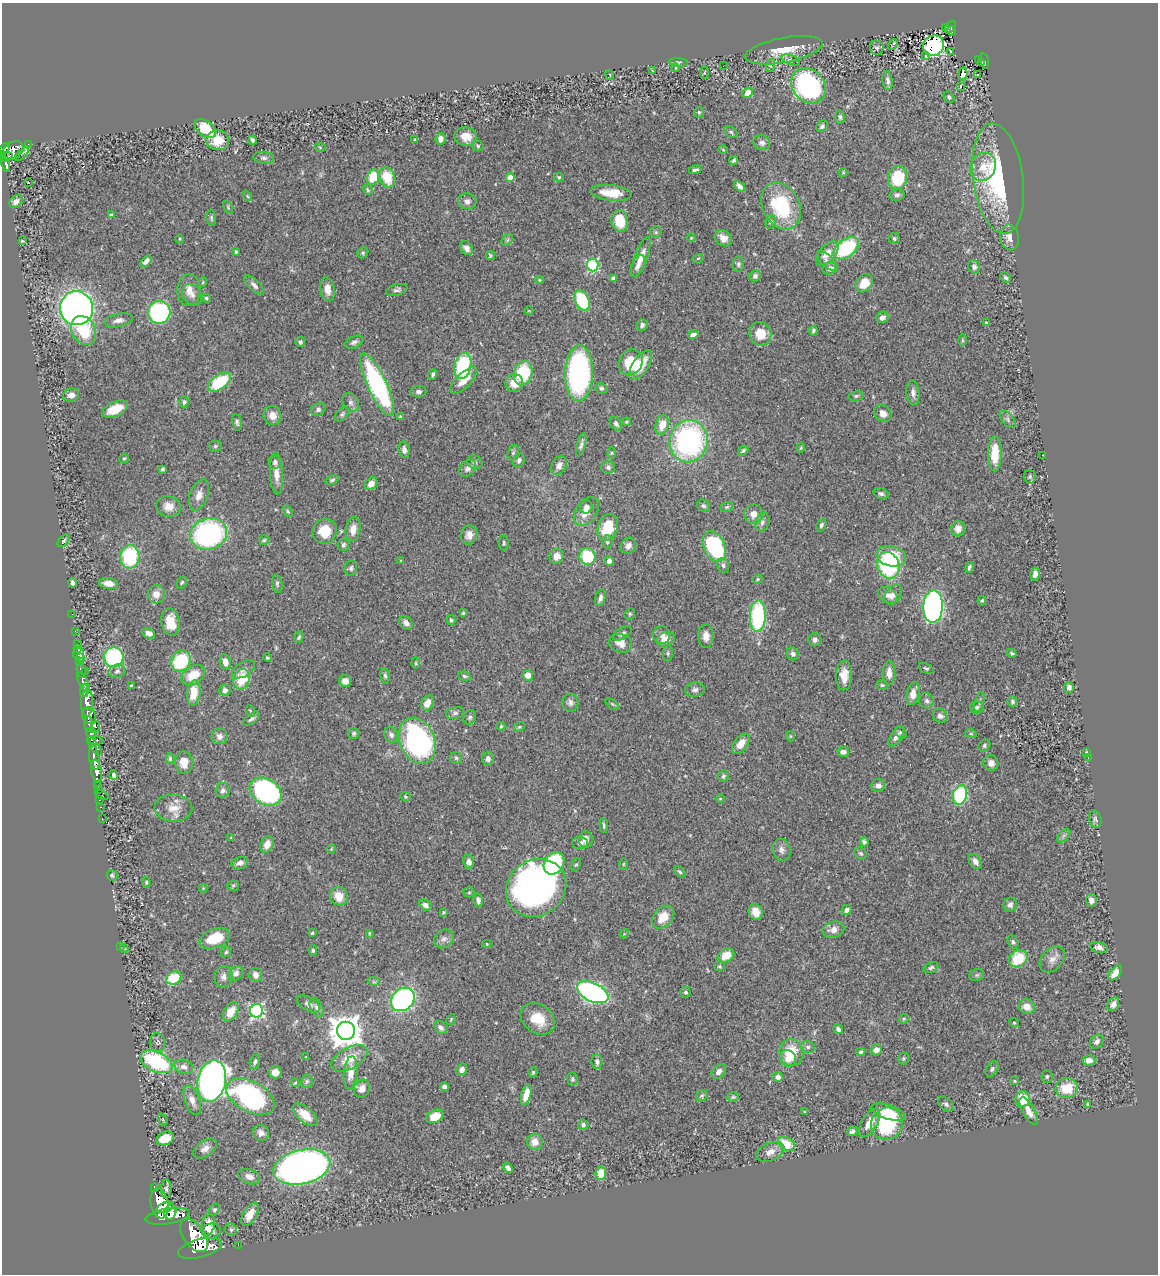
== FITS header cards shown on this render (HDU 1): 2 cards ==
NAXIS1  =                 1156
NAXIS2  =                 1272

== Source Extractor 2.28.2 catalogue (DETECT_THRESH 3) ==
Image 1156 x 1272 px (HDU 1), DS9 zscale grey, 1 PNG px = 1 image px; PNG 1160 x 1276 px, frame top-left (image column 1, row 1272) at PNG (2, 3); each listed source drawn as its Kron ellipse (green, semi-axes under 4 px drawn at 4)
Background 0.542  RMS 0.028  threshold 0.0836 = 3 sigma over >= 5 px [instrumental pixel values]
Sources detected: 472; all 472 listed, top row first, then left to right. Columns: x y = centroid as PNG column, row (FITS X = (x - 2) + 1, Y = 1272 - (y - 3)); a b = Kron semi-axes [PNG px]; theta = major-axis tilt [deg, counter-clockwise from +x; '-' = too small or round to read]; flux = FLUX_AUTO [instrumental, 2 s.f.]
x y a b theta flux
945 27 3 2 - 11
950 27 7 4 53 52
951 31 4 2 - 29
893 44 6 2 56 3.1
933 46 11 10 - 240
877 48 7 6 - 4.9
784 50 39 12 11 48
950 51 3 2 - 1.4
926 55 3 3 - 36
979 59 3 3 - 24
791 60 10 5 -19 4.6
984 61 8 3 -75 65
678 62 9 3 -4 3.5
982 63 3 3 - 28
771 65 7 4 71 3.5
723 66 2 2 - 1.3
676 68 4 3 - 1.2
653 71 4 3 - 1.4
705 73 6 3 82 1.8
963 74 6 3 -87 2
610 75 5 3 - 1.4
978 75 3 2 - 2.5
888 80 9 5 -81 7.2
808 86 19 15 -49 330
960 86 3 2 - 2
748 93 5 5 - 17
949 97 6 5 - 4.3
699 112 5 4 - 2.9
840 117 6 4 -83 3.5
822 126 6 5 - 4.5
205 129 12 7 -39 56
731 132 8 5 -37 3.4
466 137 11 9 -12 21
441 139 6 5 - 11
218 140 11 10 - 44
253 140 4 3 - 4.5
415 140 4 3 - 1.8
762 143 8 7 - 6.7
28 144 2 2 - 6.8
478 146 6 5 - 3.1
320 147 6 4 -2 2
5 148 5 4 - 190
723 150 5 3 - 1.6
12 151 12 8 33 480
22 154 8 3 44 8.2
6 157 6 3 18 160
264 158 10 6 -7 6.4
733 160 5 4 - 2.9
6 164 7 4 -79 180
983 167 14 12 58 28
695 170 6 3 13 3.6
843 173 4 4 - 2.1
373 177 8 6 71 59
387 177 10 7 -71 56
510 177 4 4 - 38
559 177 5 4 - 2.6
898 177 12 9 81 80
998 179 56 25 -82 230
28 182 3 3 - 53
739 186 6 4 -47 7.4
368 190 6 4 -54 2.8
611 193 20 8 -6 36
897 195 8 5 7 4.9
247 196 5 4 - 2.2
467 201 9 8 - 8.7
16 202 7 5 40 11
781 206 25 18 -62 130
228 207 7 4 -66 2.5
111 215 4 4 - 2.6
211 218 8 4 -85 3.4
620 221 11 8 -82 50
771 222 7 5 78 4.3
656 232 6 5 - 2.9
1010 237 13 9 -78 15
691 238 4 3 - 1.7
723 238 9 7 -39 14
894 238 5 5 - 3.6
179 239 5 3 - 1.8
507 240 7 5 47 3.7
22 241 3 2 - 1.7
466 248 7 5 -51 9.3
846 248 14 8 37 160
236 252 3 3 - 2.8
363 253 6 5 - 3.1
827 254 14 8 48 20
490 256 4 4 - 2.9
641 257 21 6 69 21
698 258 5 3 - 1.7
146 261 7 4 49 7.9
827 261 12 6 -46 7.9
738 264 7 6 - 4.5
593 265 6 6 - 200
638 266 11 6 66 9.2
974 267 7 5 -72 6.1
830 268 7 5 17 9.1
755 276 5 5 - 4.8
613 278 4 4 - 7.4
1006 278 6 4 -45 3.3
539 280 4 4 - 1.6
203 282 5 3 - 1.6
864 283 10 8 51 30
254 285 13 5 -44 7.7
328 289 12 7 -81 16
189 290 16 11 86 18
397 290 11 5 15 6.5
192 295 11 9 -54 12
206 298 5 4 - 3
582 300 11 7 -64 120
76 308 17 16 - 1000
529 311 4 3 - 1.3
159 312 11 11 - 270
882 317 6 5 - 7.3
118 320 15 6 11 10
987 323 3 3 - 2.9
642 325 6 5 - 5.2
84 330 15 11 -60 68
813 331 5 4 - 3.4
760 334 12 11 - 35
693 335 5 4 - 8
963 340 6 4 -89 2.4
300 342 5 5 - 3.5
354 342 10 5 23 5.9
631 362 13 11 57 53
641 365 17 7 56 38
463 366 13 8 77 140
523 373 12 9 75 100
579 373 28 14 88 440
433 374 5 4 - 4
464 380 17 7 45 24
219 382 13 7 35 95
514 383 9 9 - 24
377 385 34 9 -65 300
601 388 6 5 - 3.3
418 392 8 5 5 6
913 393 12 6 -85 9.4
71 395 8 6 15 12
856 396 7 5 11 3.6
184 402 5 4 - 5.2
350 402 10 7 -59 6.3
115 409 14 7 24 34
318 409 7 6 - 5.6
883 413 9 7 -47 13
342 414 8 5 44 4
272 415 9 9 - 17
400 417 3 3 - 2.9
1008 419 10 5 -50 5.3
237 422 8 5 -77 4.7
627 422 4 3 - 2.1
616 423 8 5 -55 4.9
662 425 10 6 74 26
689 441 21 19 80 380
581 445 12 4 75 6.1
215 446 6 5 - 3.4
801 448 5 4 - 2
404 450 8 5 -82 7.4
743 451 6 4 41 3.7
513 453 8 5 71 3.7
611 453 6 4 89 2.1
995 454 17 7 89 45
1043 455 3 2 - 1.4
124 458 5 4 - 2.1
519 460 7 5 67 5.5
275 462 7 6 - 5.8
475 462 8 6 -32 5
559 465 10 7 67 8.4
608 467 6 6 - 4.6
468 468 10 7 45 8.8
162 469 3 3 - 3.4
277 473 21 6 -87 18
1030 477 7 6 - 3.6
332 480 7 4 16 3.4
371 484 7 5 45 13
881 494 8 5 -19 5
199 495 16 9 70 17
169 506 12 10 -14 19
703 506 6 5 - 4.5
586 507 6 6 - 7.5
727 507 6 5 - 3.3
288 511 6 4 -60 2.7
586 512 16 10 56 25
754 514 10 9 - 15
762 522 9 7 72 6.5
821 525 6 4 66 4.4
608 527 14 10 70 60
353 529 12 7 80 21
958 529 7 7 - 14
325 531 13 12 - 44
209 534 19 15 17 350
469 535 10 8 75 12
264 540 5 5 - 2.6
64 541 8 4 47 3.1
607 542 6 5 - 5.1
504 543 8 4 -90 3
343 545 6 5 - 4.8
628 546 8 7 - 11
714 547 16 10 -64 200
556 556 7 7 - 18
587 556 8 8 - 76
891 556 15 10 -13 67
130 557 12 9 86 130
401 560 4 2 - 1.3
609 561 4 4 - 10
723 565 7 5 -73 4.9
888 565 13 11 -69 200
969 567 6 3 72 3.5
351 568 8 6 82 4.8
1035 574 6 4 82 9.6
757 579 5 4 - 2.7
182 582 6 5 - 3.1
73 583 5 4 - 4.6
108 584 9 5 -8 13
277 584 9 5 -80 4
156 594 9 8 - 15
888 595 10 7 -30 9.6
893 595 11 7 57 12
600 598 9 5 74 7.5
982 600 4 3 - 2.5
933 606 16 10 87 630
463 613 4 4 - 2.3
72 614 2 2 - 6.9
630 614 6 5 - 2.8
758 616 16 8 88 210
451 620 5 4 - 2.9
170 622 14 9 -81 35
406 623 8 5 -41 9
75 631 2 2 - 6.4
149 633 7 5 -28 9.5
622 633 11 5 30 5.7
662 635 9 8 - 9.9
706 636 12 7 89 14
299 637 6 4 67 2.9
666 639 9 7 21 19
815 640 6 6 - 6.1
77 643 2 2 - 9.3
621 643 11 9 -15 16
77 648 3 2 - 5.9
78 653 6 5 - 47
668 653 8 5 89 3.6
1012 653 5 3 - 2.8
793 654 6 5 - 5.6
114 657 10 10 - 210
81 658 3 3 - 5.8
267 658 4 3 - 2.5
181 661 11 9 57 120
80 662 4 2 - 130
225 662 8 5 -81 13
416 663 6 3 -89 2.2
926 668 8 4 -26 3
243 669 13 7 32 9.1
81 670 8 3 -83 160
85 671 2 2 - 27
117 671 8 6 13 6.4
889 673 12 6 89 16
193 675 13 9 33 39
528 675 5 5 - 19
844 675 15 8 88 26
385 676 8 4 -83 4.3
464 676 6 4 -18 3.2
241 679 10 8 74 53
345 681 6 5 - 13
83 682 10 4 -64 620
882 685 6 5 - 2.8
131 686 3 3 - 3
1069 687 5 5 - 5.6
84 690 6 3 87 250
225 690 6 5 - 8.4
695 690 10 7 9 7
194 693 12 6 83 37
913 694 11 6 77 16
927 701 7 7 - 5.9
1012 701 5 4 - 4
570 702 9 8 - 6.8
979 702 10 4 73 5.1
87 703 14 6 88 1400
427 703 8 6 62 19
612 704 8 4 -36 2.4
977 708 7 6 - 5.1
250 711 6 3 -69 2.2
455 713 9 5 14 5.7
89 716 8 6 -64 610
940 716 8 6 -36 7.2
470 717 7 6 - 4.6
251 719 9 5 38 5.6
89 724 8 3 -84 270
501 726 4 4 - 2.3
95 727 6 4 63 140
519 727 6 4 23 2.6
91 733 6 4 -53 250
354 733 5 5 - 3.4
901 733 7 5 -46 3.4
971 734 6 3 -18 2.2
391 735 8 6 -55 6.4
219 736 8 8 - 10
790 736 5 3 - 1.6
896 736 11 5 56 10
95 740 8 4 -8 320
417 741 24 17 -68 410
741 744 11 6 54 20
984 745 7 5 50 3.9
95 747 11 4 -52 280
843 752 6 5 - 8.9
1086 753 3 2 - 2
94 758 12 5 -81 710
456 758 6 6 - 3.9
1088 758 2 2 - 1.3
170 759 5 4 - 3.4
488 759 7 6 - 6.2
184 763 11 8 -84 21
991 763 8 7 - 10
96 771 11 5 -81 940
114 775 5 3 - 4.9
723 776 6 5 - 3.8
98 785 3 2 - 11
878 785 7 6 - 7.9
98 790 3 2 - 17
223 790 7 7 - 7.2
265 792 17 12 -33 310
102 795 7 3 -26 39
960 795 10 7 75 150
405 797 5 5 - 2.7
720 799 4 3 - 1.5
99 800 3 2 - 16
100 807 3 2 - 11
173 808 19 13 -3 27
102 819 3 2 - 17
1095 819 9 6 -74 4.8
604 825 7 3 -85 3.3
1064 836 8 5 45 4.8
231 838 4 3 - 1.5
586 840 8 7 - 16
864 842 4 4 - 5.1
580 843 7 6 - 7
267 844 8 6 69 19
331 849 4 4 - 2.3
781 850 11 9 -77 9.2
861 853 7 5 -38 3.5
469 862 7 5 -78 12
975 862 8 5 -59 8.2
240 863 8 6 11 8.2
554 863 12 9 54 110
576 864 7 4 60 3.2
623 864 5 3 - 1.8
680 872 6 4 -40 3.2
112 875 6 5 - 3.7
146 882 5 4 - 2.7
233 886 5 5 - 2.7
203 888 4 4 - 1.6
536 888 31 28 35 840
469 892 5 5 - 2.4
339 896 9 8 - 28
478 900 7 4 -77 5.9
1091 900 6 5 - 10
425 905 6 5 - 8.5
1010 905 7 6 - 7.4
847 910 5 4 - 6.8
443 912 4 3 - 2.1
756 912 8 7 - 22
663 917 13 9 47 31
833 930 11 8 16 14
312 933 3 3 - 2.3
369 933 4 2 - 1.8
624 934 4 3 - 1.7
215 938 16 9 21 50
444 939 10 9 - 9.4
1013 942 7 5 -60 3.9
487 944 4 4 - 2.5
120 946 3 2 - 3.1
1099 947 9 5 -13 7.7
124 949 4 2 - 2.4
313 950 5 4 - 2.8
226 952 5 4 - 2.8
726 955 9 6 34 25
1018 959 10 8 36 62
1052 959 15 10 49 14
720 966 5 5 - 2.8
931 967 8 5 27 4.2
236 973 8 6 41 9
1115 973 9 5 50 21
256 975 7 6 - 9.8
977 975 7 5 20 3.6
224 977 11 9 75 11
174 978 8 6 25 71
374 982 6 4 -18 3.1
593 992 17 9 -25 580
686 992 5 5 - 3.6
403 999 13 10 44 340
308 1004 12 7 -29 8.5
1113 1004 7 5 58 9.8
1027 1007 8 7 - 18
316 1008 10 6 -68 7.1
256 1011 7 6 - 360
231 1012 10 6 58 25
451 1019 5 3 - 1.7
538 1019 18 14 -36 41
904 1019 5 4 - 2.3
1014 1023 5 4 - 2.3
441 1027 7 5 -43 6.8
838 1029 5 4 - 5.8
346 1031 9 9 - 3500
158 1042 9 8 - 5.5
1097 1042 8 6 46 7.2
808 1047 7 5 -15 5
876 1050 6 5 - 15
791 1052 13 12 - 51
861 1052 4 3 - 3.1
306 1057 3 3 - 1.3
349 1058 20 10 29 33
788 1058 8 7 - 21
903 1058 6 5 - 3
1089 1060 6 5 - 12
156 1062 17 9 -25 180
255 1062 7 5 75 4.5
597 1062 7 5 -82 5.9
184 1067 9 6 -19 10
462 1069 6 5 - 8.1
992 1069 8 5 59 4.1
275 1072 6 6 - 12
533 1072 5 4 - 2.5
719 1072 8 6 41 12
351 1073 16 6 84 20
1047 1076 6 5 - 3.3
778 1077 5 5 - 8.9
572 1079 6 5 - 3.4
212 1081 21 14 77 1100
307 1081 7 6 - 3.3
1014 1081 4 4 - 2.2
295 1083 4 3 - 1.9
445 1087 5 4 - 9.4
362 1088 9 7 58 12
1067 1088 11 10 - 51
526 1095 11 4 76 19
702 1096 6 5 - 3
250 1097 26 15 -28 300
733 1097 6 4 -1 2.6
1023 1099 8 7 - 42
192 1100 15 7 -70 14
946 1104 9 6 -39 5.7
1087 1104 4 3 - 2.1
1028 1111 15 6 -61 18
805 1112 4 3 - 1.8
888 1112 17 7 -19 43
305 1115 15 7 -41 28
435 1116 9 6 25 34
163 1120 6 3 -60 2.3
869 1123 15 8 60 25
887 1124 16 15 - 140
583 1125 5 5 - 4.9
852 1131 5 4 - 7.2
261 1133 8 8 - 8.6
165 1138 9 6 21 37
535 1142 8 8 - 17
786 1144 9 6 -33 42
205 1148 13 7 35 12
770 1152 15 9 24 15
302 1167 29 17 13 1000
508 1168 6 4 -49 7.1
601 1173 6 5 - 35
249 1177 11 7 -21 14
155 1187 4 3 - 50
166 1189 9 5 -89 4.8
160 1203 15 8 -79 2200
165 1207 9 4 21 850
214 1210 6 5 - 4.1
170 1212 8 6 76 760
250 1214 13 6 57 27
168 1216 22 7 9 2200
208 1225 11 6 75 19
231 1229 6 5 - 4.1
211 1231 9 7 3 9.1
194 1235 19 11 -55 3600
238 1245 2 2 - 6.9
200 1248 22 9 14 3200